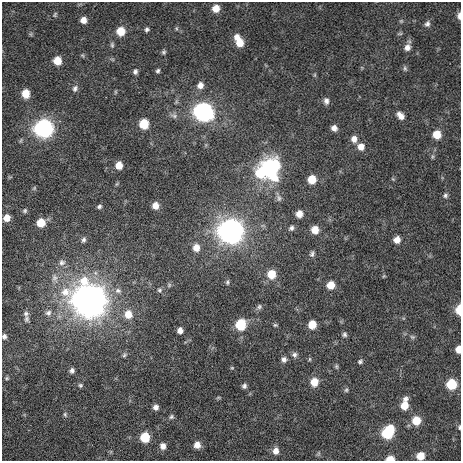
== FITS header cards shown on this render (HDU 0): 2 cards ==
NAXIS1  =                  459 / length of data axis 1
NAXIS2  =                  459 / length of data axis 2

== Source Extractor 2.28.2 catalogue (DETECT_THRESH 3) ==
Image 459 x 459 px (HDU 0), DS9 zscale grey, 1 PNG px = 1 image px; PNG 463 x 463 px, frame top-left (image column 1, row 459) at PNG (2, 2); no overlay
Background 870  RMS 9.6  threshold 28.7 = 3 sigma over >= 5 px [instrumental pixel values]
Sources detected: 113; all 113 listed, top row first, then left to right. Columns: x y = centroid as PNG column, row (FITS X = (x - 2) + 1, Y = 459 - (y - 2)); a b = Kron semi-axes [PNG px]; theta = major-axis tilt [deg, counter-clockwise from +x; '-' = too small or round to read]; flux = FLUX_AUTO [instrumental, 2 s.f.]
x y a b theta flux
216 8 7 6 - 7.0e+03
55 14 8 5 55 1.1e+03
459 16 8 4 -90 3.1e+03
83 20 7 7 - 4.7e+03
401 21 6 4 44 9.3e+02
427 24 8 7 - 2.2e+03
176 28 6 4 90 8.8e+02
147 29 5 4 - 1.4e+03
121 31 8 7 - 1.2e+04
31 34 6 4 -90 8.9e+02
400 34 8 4 8 8.9e+02
237 37 8 7 - 4.0e+03
240 43 8 8 - 7.7e+03
112 45 8 5 -89 1.3e+03
407 47 9 8 - 3.8e+03
164 52 5 5 - 1.2e+03
82 55 7 4 -71 9.3e+02
57 61 7 7 - 1.0e+04
405 69 8 5 -74 1.3e+03
158 71 5 4 - 1.2e+03
135 72 6 5 - 1.8e+03
315 75 6 4 90 8.1e+02
200 85 8 7 - 3.7e+03
75 88 9 7 64 2.3e+03
115 92 6 4 -90 7.4e+02
26 93 7 6 - 9.9e+03
326 101 8 6 -84 2.6e+03
203 112 9 9 - 2.1e+05
174 116 10 6 -21 2.1e+03
400 116 9 6 -49 4.4e+03
144 124 7 7 - 1.7e+04
44 128 9 9 - 2.0e+05
334 128 6 6 - 3.3e+03
437 134 7 7 - 1.1e+04
354 139 8 7 - 3.7e+03
21 140 6 4 71 8.2e+02
361 147 8 8 - 5.1e+03
432 156 8 4 90 1.3e+03
119 165 7 6 - 6.7e+03
271 167 18 15 -87 8.5e+04
260 173 11 9 -61 1.8e+04
312 179 7 7 - 1.1e+04
393 179 6 4 -45 7.8e+02
34 188 6 5 - 8.4e+02
445 195 8 7 - 1.9e+03
279 198 10 6 -69 2.1e+03
99 206 5 4 - 1.3e+03
155 206 7 6 - 5.3e+03
25 211 5 5 - 1.1e+03
299 214 7 6 - 5.2e+03
7 218 6 6 - 5.5e+03
41 223 7 7 - 1.1e+04
291 228 7 6 - 1.9e+03
315 230 7 7 - 8.0e+03
231 231 10 10 - 5.6e+05
84 240 7 5 70 1.6e+03
397 240 7 7 - 5.0e+03
196 248 8 7 - 5.9e+03
312 254 8 5 70 1.7e+03
62 262 9 9 - 2.9e+03
271 274 8 8 - 1.1e+04
384 276 5 4 - 6.9e+02
54 278 12 8 -78 4.0e+03
227 282 7 5 76 1.2e+03
169 285 7 5 47 1.1e+03
331 285 7 7 - 9.2e+03
159 290 6 6 - 1.2e+03
118 291 10 8 -3 3.2e+03
90 300 14 12 -25 1.2e+06
259 307 8 6 29 1.7e+03
459 310 8 5 -90 1.2e+04
26 313 7 6 - 1.7e+03
48 313 9 8 - 2.8e+03
128 314 10 9 - 8.5e+03
26 319 10 6 -82 1.7e+03
241 325 8 8 - 2.5e+04
275 325 5 4 - 8.9e+02
312 325 7 6 - 1.0e+04
180 330 6 5 - 3.3e+03
344 334 7 6 - 1.5e+03
4 336 5 4 - 1.6e+03
412 337 7 5 -21 1.3e+03
458 349 6 5 - 5.3e+03
124 355 7 5 40 1.2e+03
294 355 7 7 - 2.1e+03
284 359 7 6 - 2.5e+03
310 359 6 4 89 8.0e+02
360 361 7 5 35 1.3e+03
336 366 7 5 -89 1.0e+03
232 368 4 4 - 6.1e+02
72 370 6 5 - 1.8e+03
7 378 5 4 - 7.2e+02
314 382 8 7 - 9.0e+03
451 384 7 7 - 2.4e+04
80 385 5 5 - 1.0e+03
244 386 5 5 - 1.7e+03
346 390 7 5 74 1.2e+03
218 398 6 3 19 7.3e+02
405 399 8 6 25 2.7e+03
404 406 9 7 79 8.7e+03
156 407 5 5 - 2.6e+03
65 414 7 5 -74 1.2e+03
171 417 6 5 - 1.3e+03
416 420 8 8 - 1.1e+04
459 427 7 4 -89 9.8e+02
388 432 11 8 55 4.0e+04
145 437 7 7 - 1.9e+04
197 445 7 6 - 4.6e+03
163 446 7 6 - 3.3e+03
276 451 8 7 - 4.2e+03
319 453 6 4 71 9.1e+02
420 456 7 7 - 8.0e+03
390 459 7 5 3 6.7e+03
At the frame edge (FLAGS 8, measured only in part): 7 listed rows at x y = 459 16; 459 310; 4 336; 458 349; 459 427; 420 456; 390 459